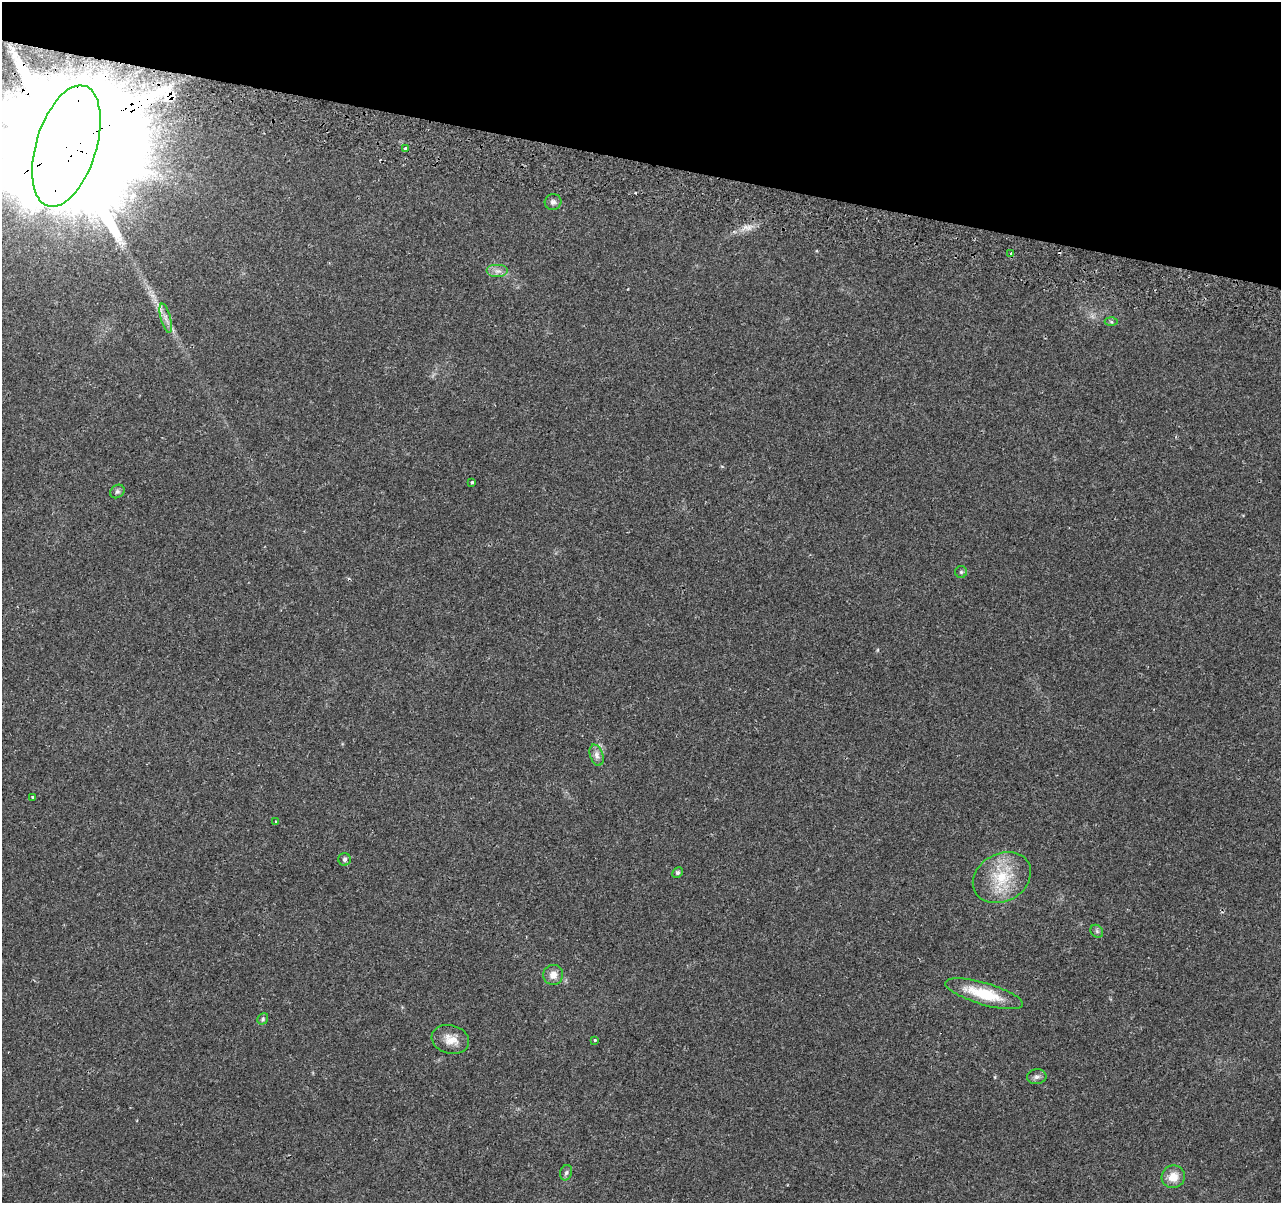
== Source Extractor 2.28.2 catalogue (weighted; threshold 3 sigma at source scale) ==
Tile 2 of 4 x 4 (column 2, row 1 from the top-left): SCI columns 1295-2573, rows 3874-5074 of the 5156 x 5407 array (HDU 1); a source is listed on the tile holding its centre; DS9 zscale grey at full resolution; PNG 1283 x 1205 px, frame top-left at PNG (2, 2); each listed source drawn as its Kron ellipse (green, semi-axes under 4 px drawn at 4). Shown black and unused: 13% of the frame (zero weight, under 2 of 3 exposures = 3% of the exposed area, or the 3 px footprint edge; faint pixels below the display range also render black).
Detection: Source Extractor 2.28.2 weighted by HDU 2 'WHT'; one run over the whole footprint, this tile lists its part. Background 0.117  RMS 0.0067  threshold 0.0302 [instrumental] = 3 sigma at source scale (4.5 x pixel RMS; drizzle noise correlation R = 1.50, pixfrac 1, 0.0396/0.0396 arcsec/px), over >= 5 px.
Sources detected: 29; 2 inside a brighter object's white glare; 2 cosmic-ray / hot-pixel residue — neither listed nor drawn; the other 25 listed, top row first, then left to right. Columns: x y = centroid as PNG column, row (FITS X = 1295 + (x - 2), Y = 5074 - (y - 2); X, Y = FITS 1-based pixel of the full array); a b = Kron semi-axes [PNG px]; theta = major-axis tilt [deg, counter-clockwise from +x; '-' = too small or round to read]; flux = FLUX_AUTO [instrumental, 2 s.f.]
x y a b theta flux
66 146 63 30 73 59000
406 148 3 3 - 6.2
553 202 8 8 - 2.1
1011 253 3 3 - 2.9
497 271 11 6 0 3.5
166 318 15 5 -75 3.7
1111 322 6 4 -3 1.1
472 482 3 3 - 1.1
117 491 8 6 36 1.6
961 572 6 6 - 1.1
596 755 11 6 -71 3.2
33 797 3 3 - 0.9
276 822 4 3 - 0.67
345 859 6 6 - 1.7
677 872 6 4 44 1.2
1002 878 30 24 30 29
1097 931 7 5 -46 1.4
553 975 10 10 - 5.5
984 994 40 11 -16 25
263 1019 6 5 - 1.1
450 1039 19 14 -16 8.6
595 1040 4 3 - 0.63
1037 1077 10 7 6 2.5
566 1173 8 5 72 1.6
1173 1177 12 11 - 9
Overlapping masked pixels (flux is a lower limit): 1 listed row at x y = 66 146
Isophote crosses this tile's border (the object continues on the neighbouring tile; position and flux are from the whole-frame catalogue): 1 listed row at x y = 66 146